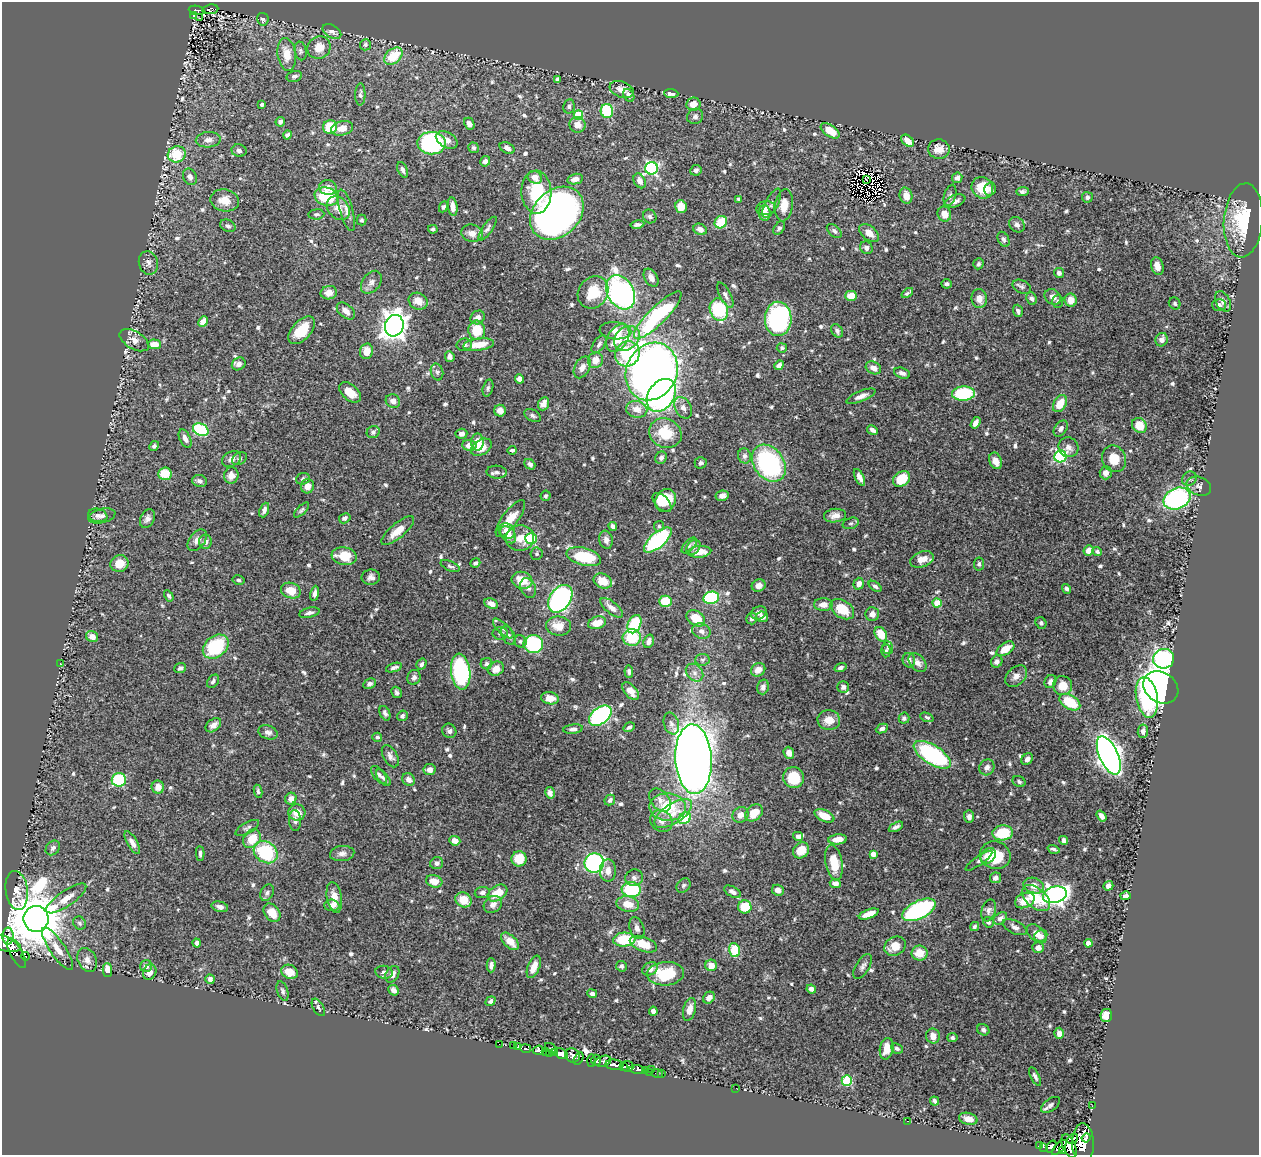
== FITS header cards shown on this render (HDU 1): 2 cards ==
NAXIS1  =                 1257
NAXIS2  =                 1153

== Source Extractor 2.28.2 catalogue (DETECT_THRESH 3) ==
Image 1257 x 1153 px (HDU 1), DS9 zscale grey, 1 PNG px = 1 image px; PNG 1261 x 1157 px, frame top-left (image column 1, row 1153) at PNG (2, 2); each listed source drawn as its Kron ellipse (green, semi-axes under 4 px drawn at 4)
Background 0.541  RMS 0.014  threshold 0.0432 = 3 sigma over >= 5 px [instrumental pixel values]
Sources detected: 702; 3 with non-positive FLUX_AUTO (blend fragments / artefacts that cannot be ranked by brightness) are neither listed nor drawn; of the other 699, the 500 brightest by FLUX_AUTO listed and drawn (199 fainter detections omitted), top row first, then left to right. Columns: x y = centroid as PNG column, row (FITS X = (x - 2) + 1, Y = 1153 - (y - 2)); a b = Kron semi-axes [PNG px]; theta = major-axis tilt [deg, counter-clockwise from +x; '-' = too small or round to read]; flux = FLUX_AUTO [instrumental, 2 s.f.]
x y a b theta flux
210 9 8 4 8 57
196 10 8 4 -7 96
194 15 3 2 - 15
200 18 3 3 - 15
263 19 6 5 - 2.8
332 31 10 6 -30 4.8
365 45 5 5 - 2.1
319 48 12 11 - 13
301 51 9 6 -78 2.7
287 54 16 9 -81 16
393 56 10 7 40 29
294 76 8 5 14 3.3
557 79 4 3 - 2.7
622 90 12 8 -21 8.1
671 93 7 4 -4 3.8
360 94 11 5 89 3
629 95 7 5 -60 5.3
693 104 7 6 - 11
262 105 3 3 - 2
569 106 7 5 79 2.7
607 111 7 6 - 59
578 115 5 5 - 46
695 116 8 7 - 3.3
280 122 5 4 - 2.5
469 124 6 5 - 4.9
578 125 8 7 - 8.4
330 127 7 7 - 28
342 128 11 7 13 9.2
830 131 10 5 -34 17
287 135 4 4 - 2.1
208 140 12 7 3 5.6
447 140 12 7 -30 7.2
907 141 7 5 -43 11
432 143 14 11 -2 140
473 148 5 5 - 2
507 148 8 5 -29 3.9
939 149 11 9 -4 11
239 151 7 6 - 3
177 154 9 8 - 33
485 161 5 5 - 3.8
652 168 6 6 - 170
403 170 8 5 -68 3.4
696 170 6 5 - 2.4
190 177 8 6 -63 4.4
535 177 7 6 - 8
957 178 5 5 - 3.6
575 179 8 5 12 5.4
866 179 3 3 - 2.2
640 181 8 5 -61 6.3
328 188 9 7 -8 6.5
982 188 11 10 - 22
990 189 6 5 - 3.6
1022 191 6 4 1 2.3
536 192 21 15 -88 44
950 195 11 6 74 2.9
326 196 12 9 -16 53
906 196 8 6 -74 10
1087 197 5 5 - 2.6
739 199 4 3 - 2.3
225 200 14 11 -11 14
955 201 11 6 22 5.3
772 203 16 6 62 3.9
784 205 16 9 82 12
443 207 6 4 64 2.2
453 207 9 4 -82 6.6
681 207 6 6 - 15
338 208 13 10 -47 11
766 208 9 7 7 4.5
346 210 21 6 -75 6.2
557 213 30 23 44 650
765 213 8 6 -87 5.3
316 214 8 5 6 2.4
944 214 7 6 - 11
650 216 7 6 - 2.4
361 220 5 5 - 2.1
1243 220 37 19 86 56
721 222 7 5 43 30
637 225 7 4 11 2.5
1017 225 8 7 - 3.8
228 226 8 6 -27 2.8
488 228 14 5 55 3.2
779 228 7 5 52 2.3
433 229 5 4 - 2.4
700 229 7 5 -22 6
834 231 9 5 -41 2.8
472 233 11 8 -14 6.8
869 233 11 7 -40 8.4
1003 239 8 5 -63 2.8
866 248 6 6 - 3.1
148 263 12 9 -74 5.4
978 264 5 5 - 2.1
1157 266 9 6 -75 8.5
1059 273 5 5 - 3.2
651 278 10 6 -58 5.6
371 282 13 8 53 5.5
946 284 5 4 - 2.6
1022 287 10 6 -24 2.7
593 292 17 14 55 29
621 292 18 13 -59 270
329 293 8 7 - 7.8
907 293 6 3 36 1.9
725 295 14 5 -62 4
851 296 6 5 - 14
1053 297 9 7 -35 5.1
1032 298 6 5 - 3.1
979 299 9 7 -83 7.9
1071 300 6 6 - 11
418 301 10 8 -28 10
1058 301 6 5 - 2.1
1223 301 11 7 -61 5.5
1175 303 6 5 - 2.1
1219 305 7 6 - 2.8
719 310 11 9 -73 61
346 311 10 6 -39 6.9
1018 311 6 4 -72 2.7
658 315 32 9 45 120
478 317 7 6 - 4.5
778 319 17 13 -88 170
203 322 5 4 - 9.1
394 326 11 9 72 880
301 330 17 9 47 28
477 330 9 8 - 23
615 331 16 8 -4 9.7
837 331 7 5 -56 3.1
618 338 15 10 58 23
627 338 14 11 41 14
134 340 16 9 -30 7.8
1162 340 7 6 - 4.7
154 344 6 5 - 12
479 344 15 6 7 18
599 344 10 5 54 2.7
464 345 8 6 11 3
782 348 5 5 - 2.1
367 351 8 6 78 12
627 354 13 12 - 74
450 357 5 4 - 3.3
595 360 8 7 - 11
239 364 7 6 - 4.9
779 365 5 4 - 4.8
582 367 12 7 62 6.4
873 368 8 6 -27 5.9
437 372 8 6 -75 2.6
652 372 29 25 64 680
902 373 8 5 -18 3.2
520 379 5 4 - 7.5
488 388 9 5 75 2.4
350 392 13 7 -41 13
963 394 11 7 3 56
661 395 18 13 57 190
861 396 16 5 22 5.9
393 401 7 6 - 4.7
544 404 7 5 65 6.2
1060 404 9 6 60 17
683 408 11 8 -61 5.5
637 409 11 8 -11 11
500 411 6 6 - 8
533 416 9 5 -28 2.6
975 423 6 4 56 4.8
1139 425 8 7 - 21
1061 428 9 6 54 4.4
201 430 8 6 -25 81
872 430 6 3 -30 3.3
373 432 6 6 - 3
665 433 17 14 -25 33
461 434 6 5 - 4.4
185 439 10 5 -65 5.1
477 442 8 6 90 16
469 445 7 5 -4 11
154 446 5 4 - 2.3
481 447 11 7 31 14
1068 447 10 9 - 5.7
512 450 4 3 - 2.2
744 456 7 6 - 3.2
1060 456 6 6 - 120
661 458 6 5 - 3.5
232 459 10 7 29 4.6
239 459 8 6 33 2.3
1114 459 13 12 - 17
996 461 8 6 -67 7.9
701 463 6 5 - 2.4
769 463 20 15 -54 140
530 464 6 4 -41 3.5
497 472 10 6 -3 3.9
1106 473 6 6 - 6.4
165 474 7 6 - 23
231 475 8 7 - 7.5
859 477 9 4 -64 5.2
303 479 7 5 20 2
902 479 9 7 35 31
1189 479 8 7 - 2.8
200 481 7 6 - 3.8
307 486 7 6 - 7.2
1199 486 13 9 -22 5.1
546 496 5 5 - 2
722 496 6 5 - 5.5
1177 498 14 10 23 170
665 500 12 10 60 22
662 502 11 6 -45 15
264 510 7 4 69 3.6
302 510 10 4 44 2
98 515 10 6 -11 3.2
102 516 14 7 14 4.3
835 516 11 6 7 6.3
345 518 6 5 - 3
510 518 22 8 54 18
147 519 10 6 63 4.3
851 523 8 5 17 2
613 526 4 3 - 3.2
659 526 5 5 - 2.2
398 531 20 7 40 13
507 531 8 7 - 9.6
508 535 10 6 -52 9
520 538 14 13 - 13
531 538 6 5 - 86
197 540 12 7 51 6.3
606 540 9 6 -76 4.3
658 540 17 7 41 110
205 542 7 6 - 3.6
689 546 9 5 47 2.6
693 548 8 6 49 3.3
1088 551 5 5 - 8.8
1097 551 5 4 - 3
700 552 12 6 5 13
537 554 6 6 - 2.1
344 556 12 9 -9 22
584 557 18 8 -15 50
922 559 12 7 20 11
119 563 9 8 - 15
475 563 5 4 - 2.5
979 564 6 5 - 2.5
450 566 10 4 -23 2.2
371 577 9 7 6 4.1
238 580 6 5 - 2.2
522 580 10 8 -16 21
603 581 9 7 -25 16
859 584 6 5 - 6.5
759 586 7 6 - 6.1
875 586 7 4 -35 2.6
528 588 10 7 -65 4.4
1066 589 5 4 - 2.6
291 591 10 7 -19 17
315 593 8 4 81 3.6
169 596 6 4 -57 2
711 598 8 6 11 83
560 599 15 10 54 270
665 601 6 5 - 25
937 603 4 4 - 20
491 604 7 5 -25 6.1
823 605 9 6 0 7.7
612 608 13 6 -40 6.8
842 609 13 8 -34 25
309 613 10 5 13 3.5
759 613 8 6 27 4.1
872 614 7 7 - 5.4
762 617 6 5 - 3.8
696 618 10 7 -34 20
752 618 6 5 - 2.4
597 623 9 6 18 14
1041 623 6 5 - 2.4
634 624 9 6 66 49
559 626 13 9 -8 14
503 628 13 5 -44 4
701 631 9 7 -23 5.1
500 633 8 6 1 2.8
881 634 8 5 -59 18
508 635 10 6 -62 3.3
92 636 6 5 - 7.4
632 637 9 8 - 34
520 641 6 6 - 2.5
649 641 7 5 70 5
533 644 10 9 - 95
216 646 14 10 38 60
888 647 6 5 - 2
1005 649 10 6 34 14
886 651 7 4 86 2
1164 659 10 10 - 260
702 660 7 6 - 2.6
909 660 7 6 - 4.2
997 662 6 5 - 3.3
60 663 4 3 - 2.5
918 663 11 7 -49 5.7
421 664 6 4 58 2.9
487 664 6 5 - 2.5
180 668 6 5 - 3.2
394 668 8 4 18 2.9
840 668 6 4 20 2.4
496 669 8 7 - 9.4
758 670 7 6 - 8.5
461 672 18 9 -83 120
629 672 6 4 -86 2.2
695 673 10 7 -47 5.2
1016 676 13 8 44 6.4
414 677 7 6 - 3.5
213 681 7 5 51 2.7
1050 681 7 5 58 4.5
369 684 7 5 29 2.8
1063 686 9 9 - 13
763 687 7 5 74 4
843 687 6 6 - 3.5
1161 687 18 15 -35 760
631 691 10 6 -49 8.2
397 692 6 4 -60 2.5
1147 697 20 10 -80 91
550 698 9 6 -8 10
1070 702 11 7 -31 35
385 713 7 5 -65 3.1
402 716 5 5 - 2.6
600 716 13 8 39 180
927 717 7 4 -22 2
904 718 5 5 - 2.8
829 720 11 10 - 13
671 724 11 7 -72 4
213 725 9 6 39 5.6
629 727 6 4 32 2.4
882 728 6 4 26 3.2
573 729 10 4 7 3.5
449 731 7 6 - 3.5
1143 731 7 5 82 3.7
268 732 10 6 -19 4.1
377 737 5 4 - 2.1
789 753 6 5 - 6.9
932 755 21 9 -32 120
1109 755 20 9 -66 670
390 756 12 7 -61 4.4
694 759 35 18 -87 1200
1027 759 6 5 - 4.2
987 767 8 7 - 4.6
429 770 6 5 - 5.3
379 775 11 5 -51 3
383 778 10 5 -51 3
794 778 11 10 - 28
409 779 7 6 - 5.6
119 780 7 7 - 57
1019 782 7 5 -28 2.4
158 787 6 6 - 8.7
258 791 6 4 -81 2.1
550 793 6 4 -77 3.8
291 798 6 5 - 5.3
610 800 6 5 - 2.8
660 800 13 9 -50 6.1
668 807 18 13 -1 39
297 812 8 8 - 9.5
754 813 10 7 42 18
673 814 21 10 33 15
740 815 8 7 - 6.3
824 816 10 5 -24 16
1101 816 6 4 -53 4.7
969 817 6 5 - 3.2
685 818 6 5 - 49
295 820 10 6 -87 3.6
661 821 12 10 -40 6.9
896 827 8 4 27 3.2
247 828 13 5 29 2.9
1003 833 10 7 4 41
798 836 5 4 - 3
252 839 10 8 50 22
838 839 9 5 5 12
1064 840 4 4 - 2.8
455 841 5 4 - 7.1
132 843 13 5 -59 5.5
53 848 8 6 47 2.8
1054 849 6 3 -18 2.2
801 850 9 7 44 14
266 852 13 10 -37 65
342 853 12 7 7 5.2
200 854 7 3 -87 2.6
873 854 4 4 - 6.3
995 855 15 13 -20 36
988 856 9 6 49 10
519 859 7 7 - 23
979 861 16 4 35 2.8
834 862 18 8 -79 24
437 863 6 6 - 3.5
594 863 10 9 - 150
608 871 11 8 -90 8.2
634 878 9 8 - 4.1
995 878 5 5 - 4.4
434 881 8 6 -15 11
835 883 5 4 - 5.1
684 885 8 6 47 2.4
1034 886 10 7 -19 8.7
1108 886 5 4 - 4.6
631 889 9 7 -5 69
778 890 6 5 - 5.2
17 891 20 11 -82 10
733 892 9 5 -29 3.6
267 893 9 6 61 2.9
482 893 7 5 8 3.4
497 893 11 7 33 21
1055 895 12 8 16 440
1126 896 5 4 - 3.5
334 897 15 7 -80 11
66 898 24 7 34 12
1036 898 16 10 -39 31
464 900 8 7 - 17
1025 900 10 7 24 14
493 904 9 7 36 6.4
628 904 11 7 -12 14
332 905 7 6 - 6
220 907 8 5 -15 4
745 907 6 6 - 27
919 910 18 9 26 160
989 910 11 7 74 3.9
272 913 10 7 -56 14
869 914 10 4 20 13
1000 918 8 5 36 4.2
36 919 13 12 - 6900
988 922 6 5 - 2.3
79 923 7 6 - 2.2
974 926 5 4 - 2
1015 927 13 6 -26 4.2
637 928 11 7 -71 4.8
1037 934 12 7 -43 8.5
8 936 8 5 89 220
1041 936 7 5 28 4.7
624 940 11 7 4 46
510 941 11 6 -43 13
4 943 17 7 -16 400
197 943 4 3 - 3.5
1088 943 4 4 - 9.2
643 944 14 7 -20 19
895 946 11 9 30 14
1038 948 6 5 - 6
57 949 25 7 -56 11
734 950 7 5 -77 37
919 953 8 7 - 16
17 954 16 6 -61 240
25 956 4 3 - 38
87 960 12 9 -64 6.5
491 965 7 4 89 4
711 965 6 5 - 12
146 966 6 6 - 4.6
621 966 5 5 - 2.2
863 966 14 6 59 4
534 967 12 6 67 11
650 969 8 6 33 5.6
107 970 7 4 -90 11
150 972 8 6 66 6.9
289 972 8 6 -25 14
384 972 8 6 -9 3
392 974 9 6 60 5.3
665 974 18 11 4 41
210 979 5 4 - 3.5
811 989 5 4 - 3.8
394 990 6 4 -41 4.1
283 991 10 5 -72 2.6
592 994 5 4 - 3.1
709 998 6 5 - 5.9
490 1001 5 4 - 3.1
318 1007 10 5 -60 2.5
690 1009 12 6 74 6.9
653 1011 4 4 - 3.9
1106 1016 6 6 - 18
983 1030 6 5 - 3.2
1059 1033 5 4 - 4.7
933 1036 7 7 - 9.4
952 1038 5 4 - 2.1
499 1044 2 2 - 6.2
514 1045 2 2 - 2.6
518 1046 4 3 - 40
551 1048 7 3 -34 110
897 1048 6 5 - 2.5
526 1049 5 3 - 140
887 1049 11 6 79 12
539 1050 6 4 7 390
546 1052 4 2 - 20
549 1053 2 2 - 13
555 1053 3 2 - 4.9
561 1054 7 5 -29 610
572 1055 8 7 - 410
579 1059 6 2 61 52
596 1060 5 5 - 130
591 1061 6 2 89 39
603 1061 8 5 15 150
614 1065 9 5 -4 450
623 1066 4 3 - 190
627 1066 6 5 - 330
637 1069 8 3 -4 47
651 1069 2 2 - 13
645 1071 3 2 - 8.9
649 1072 2 2 - 8.7
657 1074 6 2 -18 8.2
662 1074 2 2 - 9.9
1035 1076 10 4 -62 2.9
847 1081 5 5 - 70
736 1088 2 2 - 120
934 1101 4 3 - 2.3
1050 1105 11 6 36 3
1092 1106 2 2 - 5.9
968 1119 9 6 -14 9.8
908 1121 3 2 - 12
1086 1138 4 3 - 210
1073 1139 6 4 40 200
1083 1143 20 11 -89 830
1040 1146 3 3 - 66
1051 1146 7 4 55 370
1069 1146 12 6 -66 680
1044 1147 2 2 - 35
1059 1147 9 3 46 84
1062 1151 3 2 - 27
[199 fainter detections neither listed nor drawn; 3 non-positive-flux detections neither listed nor drawn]